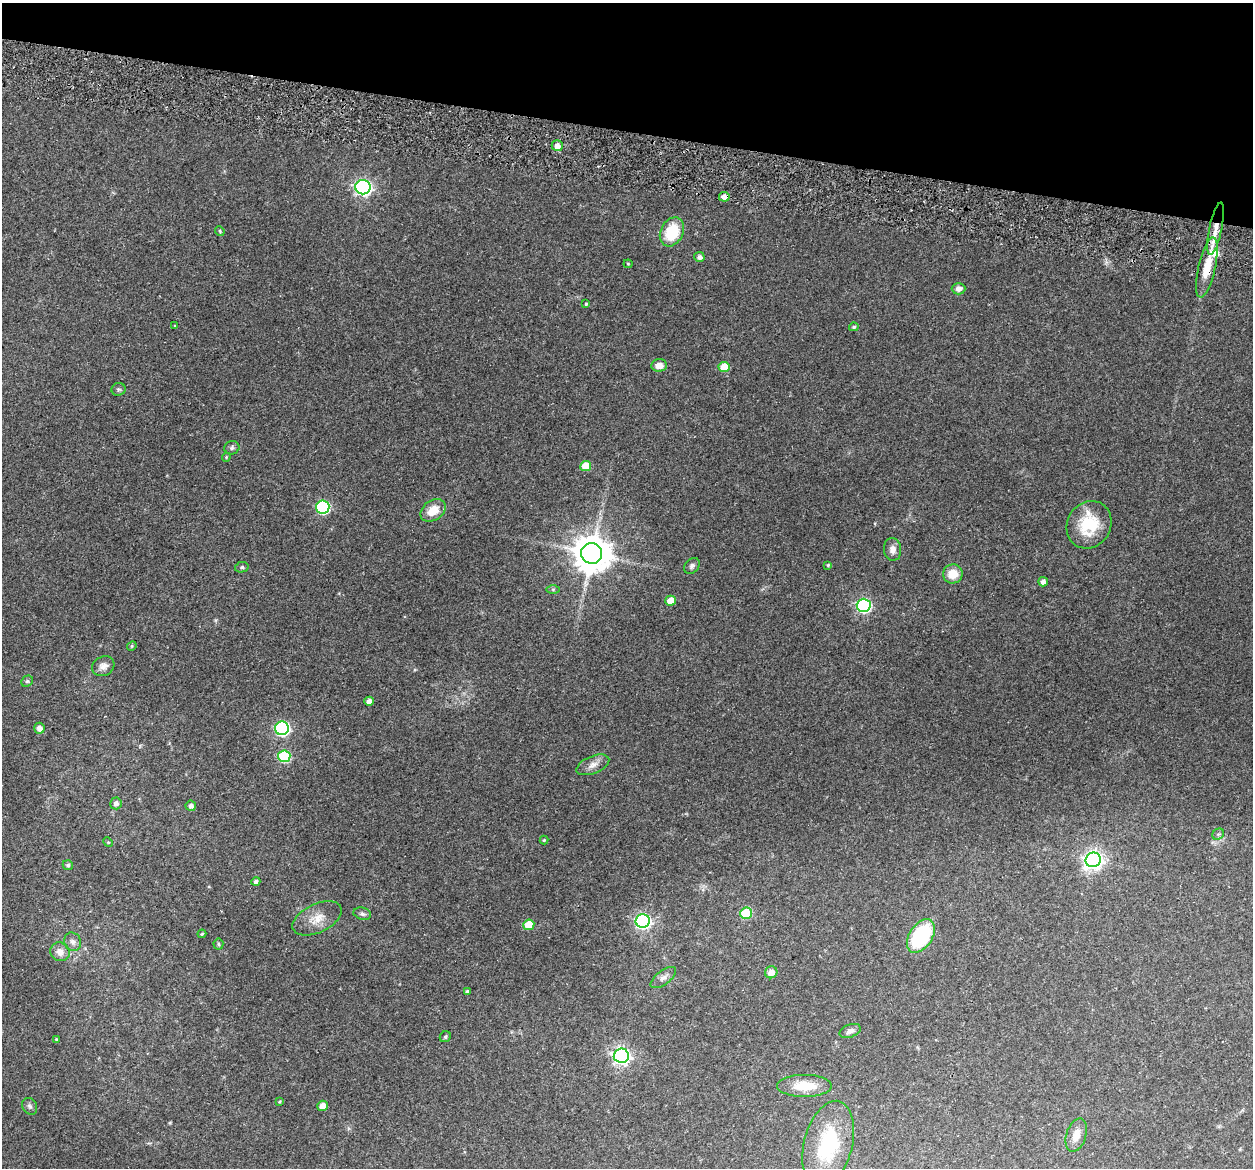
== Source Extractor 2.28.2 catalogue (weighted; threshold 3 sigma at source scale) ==
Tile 2 of 4 x 4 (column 2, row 1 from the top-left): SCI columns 1269-2519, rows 3678-4843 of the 5024 x 5087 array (HDU 1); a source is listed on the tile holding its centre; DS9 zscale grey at full resolution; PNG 1255 x 1170 px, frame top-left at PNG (2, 3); each listed source drawn as its Kron ellipse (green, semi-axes under 4 px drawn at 4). Shown black and unused: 11% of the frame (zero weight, under 3 of 5 exposures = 3% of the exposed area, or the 3 px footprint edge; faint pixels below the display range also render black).
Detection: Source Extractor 2.28.2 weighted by HDU 2 'WHT'; one run over the whole footprint, this tile lists its part. Background 0.0622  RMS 0.0056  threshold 0.0252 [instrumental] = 3 sigma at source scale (4.5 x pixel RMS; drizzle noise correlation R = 1.50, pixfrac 1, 0.05/0.05 arcsec/px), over >= 5 px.
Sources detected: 72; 1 inside a brighter listed object's ellipse — not listed separately; the other 71 listed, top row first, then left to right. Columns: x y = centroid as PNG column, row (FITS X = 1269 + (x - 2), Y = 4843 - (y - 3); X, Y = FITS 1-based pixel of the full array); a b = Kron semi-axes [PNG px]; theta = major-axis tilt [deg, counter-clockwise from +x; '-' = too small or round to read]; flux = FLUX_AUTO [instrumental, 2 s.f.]
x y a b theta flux
557 146 5 5 - 4.6
363 187 7 7 - 180
724 197 5 5 - 3.5
1216 229 27 6 78 9.5
220 231 5 4 - 0.65
672 232 15 11 62 22
699 257 5 5 - 2.2
628 264 4 4 - 0.54
1207 268 31 8 77 15
958 289 7 6 - 2.7
586 304 4 3 - 0.75
175 326 4 3 - 0.58
854 327 5 4 - 0.95
659 365 8 6 4 5
724 367 5 5 - 11
118 389 7 6 - 1.1
232 448 7 6 - 1.4
226 457 4 4 - 0.56
586 466 5 5 - 12
323 507 6 6 - 77
433 510 14 9 35 8.7
1089 525 24 21 57 23
892 549 11 8 -86 3.3
592 553 10 10 - 1500
828 565 4 4 - 0.61
692 566 9 6 46 1.7
242 567 7 5 13 1
953 574 10 9 - 8.9
1043 582 5 4 - 2.4
553 589 7 4 0 0.9
671 601 5 5 - 7.7
864 605 7 6 - 110
132 646 5 4 - 0.68
103 666 11 9 28 3.2
27 681 6 5 - 0.91
369 701 5 4 - 2.8
39 728 5 5 - 3.3
282 728 7 6 - 99
284 756 6 6 - 46
593 765 17 8 22 4.1
116 803 6 5 - 2.6
191 806 5 5 - 2.2
1218 834 6 5 - 1.1
544 840 4 4 - 0.64
108 842 5 4 - 0.55
1093 860 8 7 - 270
68 865 5 5 - 1.1
256 882 4 4 - 1.7
746 913 6 5 - 26
362 914 9 6 -15 1.4
317 918 26 14 25 9.3
643 921 7 7 - 150
529 925 5 5 - 14
202 934 4 3 - 0.63
921 936 18 11 57 47
73 942 9 8 - 2.5
218 944 5 5 - 0.82
60 952 10 9 - 4.7
771 972 6 6 - 4.8
663 978 15 7 37 2.8
467 991 4 4 - 1
850 1031 11 6 20 2.4
445 1037 6 5 - 1.1
56 1039 3 3 - 0.54
621 1056 7 7 - 200
804 1086 27 11 0 14
279 1102 4 3 - 0.49
30 1106 9 7 -58 1.6
322 1106 5 5 - 4.9
1076 1135 17 10 72 5.7
828 1144 44 24 76 40
Overlapping masked pixels (flux is a lower limit): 3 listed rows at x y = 724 197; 1216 229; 1207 268
Isophote crosses this tile's border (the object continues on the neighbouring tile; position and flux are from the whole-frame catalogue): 1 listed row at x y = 828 1144